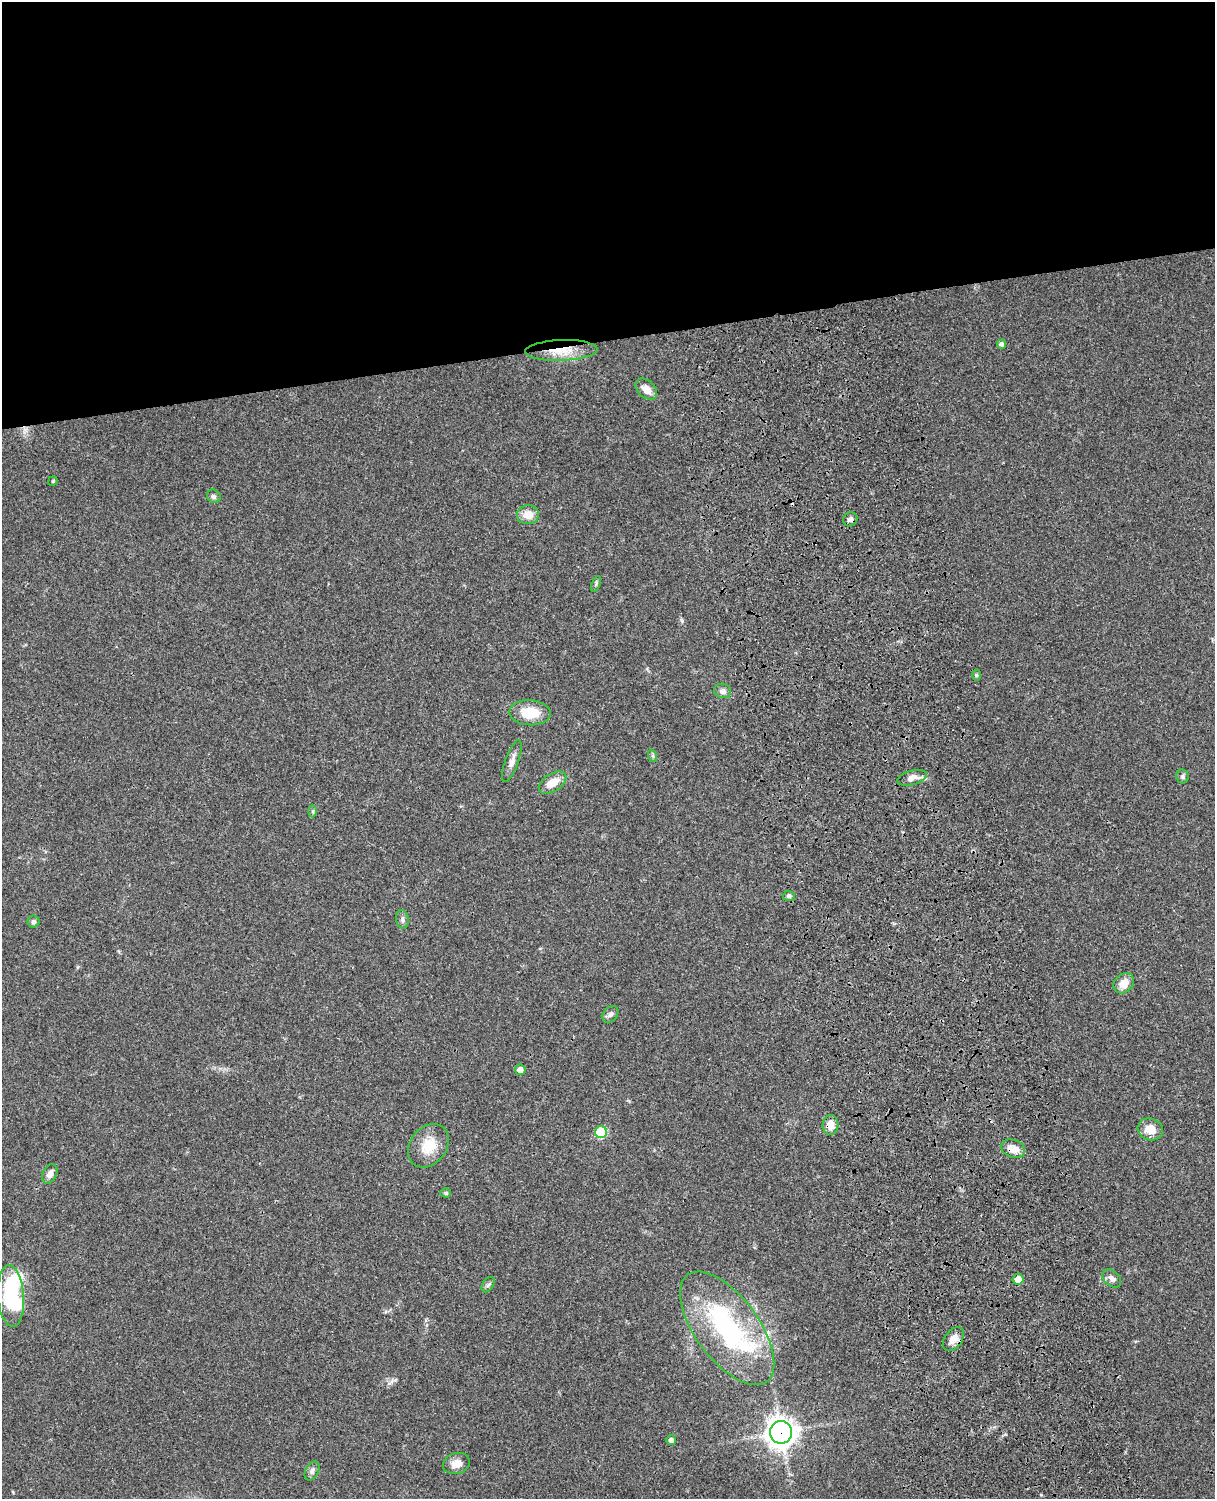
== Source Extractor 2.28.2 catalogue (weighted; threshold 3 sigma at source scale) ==
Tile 2 of 4 x 3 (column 2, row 1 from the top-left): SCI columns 1333-2545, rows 3267-4763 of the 5089 x 4925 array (HDU 1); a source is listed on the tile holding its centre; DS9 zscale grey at full resolution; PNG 1217 x 1501 px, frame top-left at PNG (2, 2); each listed source drawn as its Kron ellipse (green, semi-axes under 4 px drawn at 4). Shown black and unused: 23% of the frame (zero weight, under 3 of 4 exposures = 6% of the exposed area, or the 3 px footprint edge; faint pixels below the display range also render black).
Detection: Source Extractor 2.28.2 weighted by HDU 2 'WHT'; one run over the whole footprint, this tile lists its part. Background 0.0807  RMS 0.0059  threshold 0.0267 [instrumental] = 3 sigma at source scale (4.5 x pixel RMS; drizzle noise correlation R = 1.50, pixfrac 1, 0.05/0.05 arcsec/px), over >= 5 px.
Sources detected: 46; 2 inside a brighter object's white glare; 1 cosmic-ray / hot-pixel residue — neither listed nor drawn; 3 inside a brighter listed object's ellipse — not listed separately; the other 40 listed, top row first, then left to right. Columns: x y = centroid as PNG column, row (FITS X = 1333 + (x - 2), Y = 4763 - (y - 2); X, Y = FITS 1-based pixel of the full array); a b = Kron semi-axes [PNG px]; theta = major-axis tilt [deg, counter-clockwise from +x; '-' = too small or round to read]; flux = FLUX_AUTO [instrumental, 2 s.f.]
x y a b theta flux
1001 344 5 4 - 1.7
561 350 36 10 2 14
646 389 12 8 -42 6.1
53 481 5 4 - 0.67
214 496 7 6 - 1.6
528 515 11 9 8 6.7
850 519 7 6 - 2.4
596 584 8 4 69 1
976 675 6 4 89 0.73
723 691 8 7 - 2.3
530 713 21 12 -3 13
653 756 6 4 -72 0.89
512 761 22 6 70 3.9
1182 777 7 6 - 1.3
912 778 15 7 15 4.4
552 783 15 9 32 8.2
313 811 6 4 90 0.9
789 896 6 5 - 1.3
402 919 9 6 -79 1.8
34 922 6 6 - 1.3
1124 983 11 9 42 6.9
610 1014 9 6 48 2
520 1070 5 5 - 3.5
831 1125 10 8 87 6.4
1150 1129 13 11 -20 7.4
601 1132 6 6 - 30
428 1146 24 18 53 14
1013 1149 12 8 -21 6.9
50 1174 10 7 64 3.3
446 1193 5 4 - 0.83
1112 1278 11 7 -42 2.5
1018 1279 5 5 - 6.5
488 1285 8 5 53 1.3
11 1296 31 13 -85 70
727 1328 66 31 -54 89
953 1339 13 8 52 5.5
781 1432 11 11 - 590
671 1440 5 5 - 2
456 1463 14 10 16 5.6
312 1471 10 6 63 2.2
Overlapping masked pixels (flux is a lower limit): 4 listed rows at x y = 561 350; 831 1125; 1013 1149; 781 1432